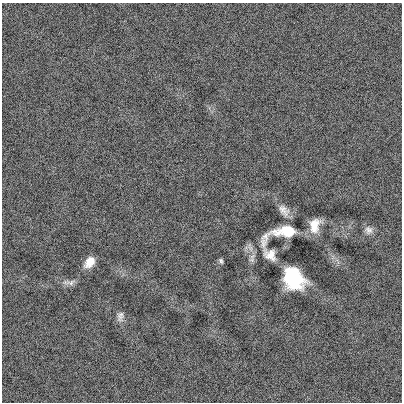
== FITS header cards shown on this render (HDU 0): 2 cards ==
NAXIS1  =                  400
NAXIS2  =                  400

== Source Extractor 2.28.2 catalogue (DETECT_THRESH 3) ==
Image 400 x 400 px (HDU 0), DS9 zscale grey, 1 PNG px = 1 image px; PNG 404 x 404 px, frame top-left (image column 1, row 400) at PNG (2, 3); no overlay
Background -0.00151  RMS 0.13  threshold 0.386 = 3 sigma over >= 5 px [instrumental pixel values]
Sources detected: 10; all 10 listed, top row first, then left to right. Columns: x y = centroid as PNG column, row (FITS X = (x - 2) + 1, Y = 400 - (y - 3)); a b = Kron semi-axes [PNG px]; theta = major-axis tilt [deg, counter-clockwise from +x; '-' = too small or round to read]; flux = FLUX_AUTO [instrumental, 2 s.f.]
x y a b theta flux
284 210 17 10 -51 69
315 225 15 10 74 130
369 230 12 10 -51 46
283 232 45 14 17 380
270 255 19 13 -40 91
221 261 7 4 -67 17
90 262 12 8 51 110
293 278 19 15 -51 600
71 283 11 7 33 39
120 316 14 9 84 44